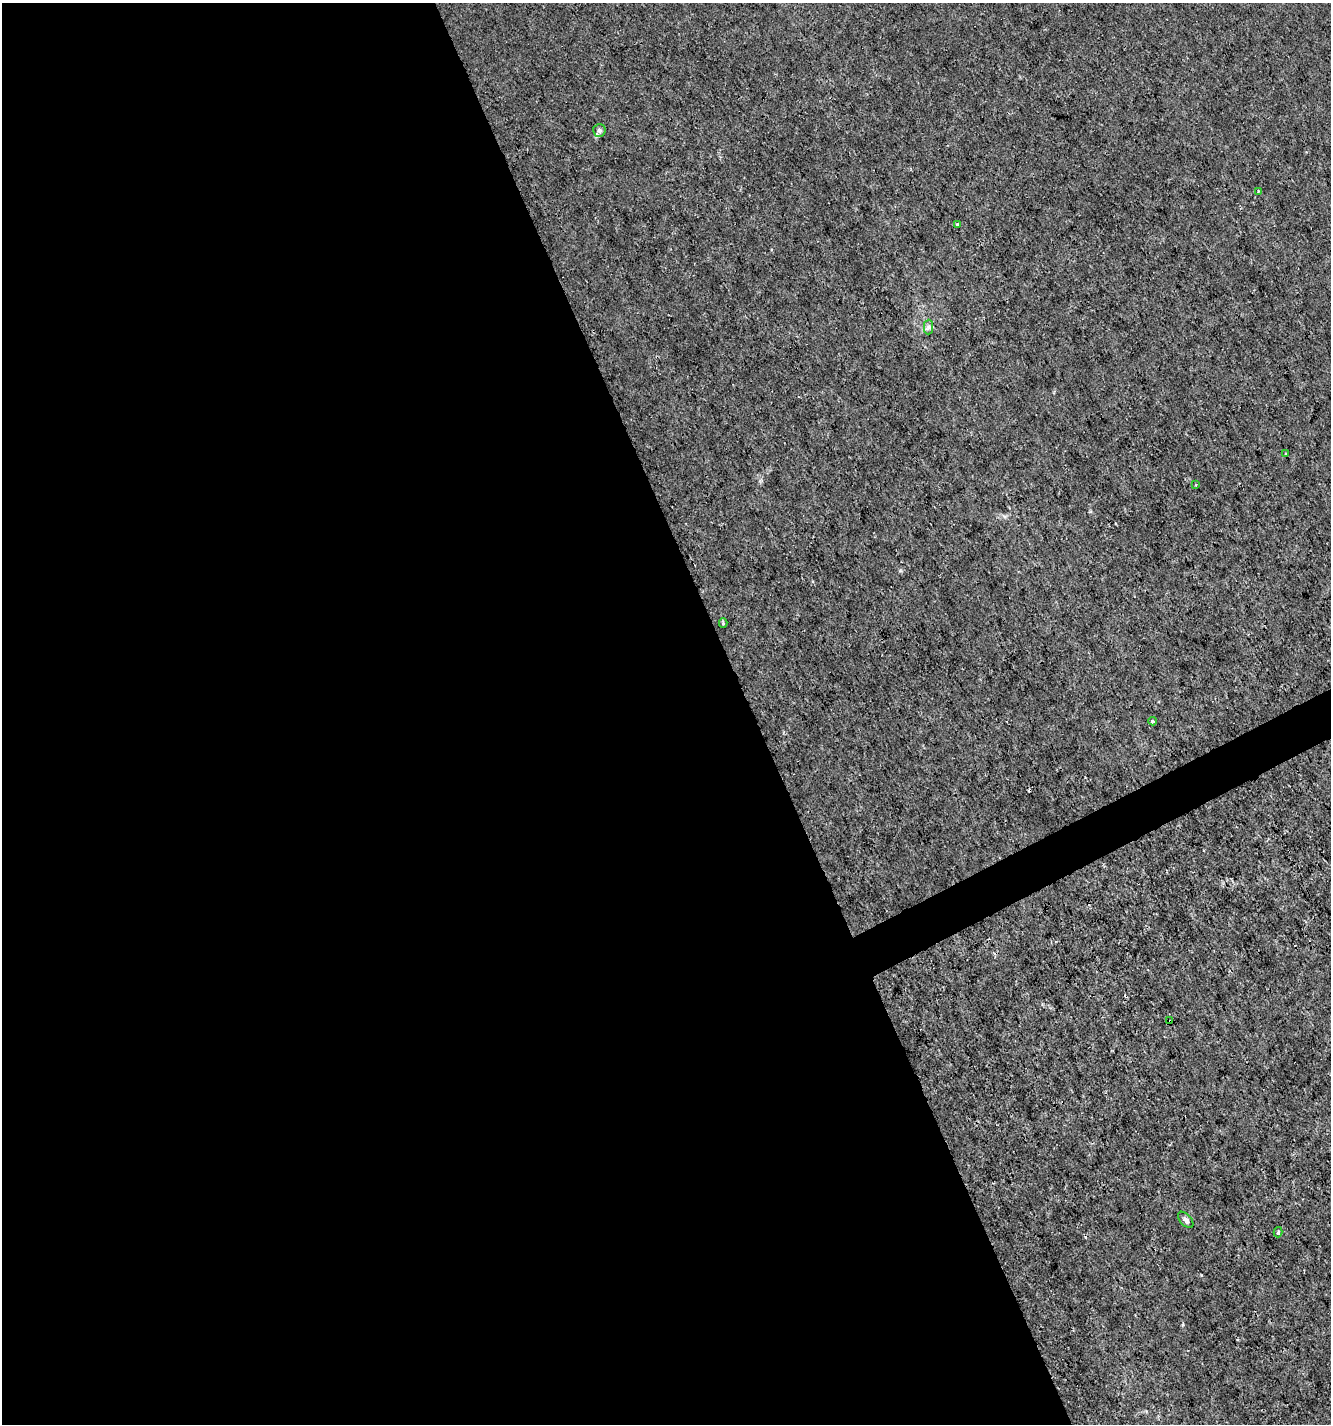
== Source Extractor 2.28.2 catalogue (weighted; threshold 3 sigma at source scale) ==
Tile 9 of 4 x 4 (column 1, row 3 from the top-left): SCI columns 94-1422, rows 1426-2847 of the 5560 x 5690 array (HDU 1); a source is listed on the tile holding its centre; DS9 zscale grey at full resolution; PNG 1333 x 1426 px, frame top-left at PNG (2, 3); each listed source drawn as its Kron ellipse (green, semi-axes under 4 px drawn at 4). Shown black and unused: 58% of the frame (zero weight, under 3 of 4 exposures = <1% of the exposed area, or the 3 px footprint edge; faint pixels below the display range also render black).
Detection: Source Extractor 2.28.2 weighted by HDU 2 'WHT'; one run over the whole footprint, this tile lists its part. Background 1.03e-04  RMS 9.4e-04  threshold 0.00422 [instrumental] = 3 sigma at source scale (4.5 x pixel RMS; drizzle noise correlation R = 1.50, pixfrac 1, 0.0396/0.0396 arcsec/px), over >= 5 px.
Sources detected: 15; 3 cosmic-ray / hot-pixel residue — neither listed nor drawn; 1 inside a brighter listed object's ellipse — not listed separately; the other 11 listed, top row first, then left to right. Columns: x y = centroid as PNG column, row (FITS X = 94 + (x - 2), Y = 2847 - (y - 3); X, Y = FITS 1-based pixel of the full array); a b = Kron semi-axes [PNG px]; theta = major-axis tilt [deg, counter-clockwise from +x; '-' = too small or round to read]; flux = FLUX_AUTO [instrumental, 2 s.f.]
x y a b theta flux
599 130 6 6 - 0.24
1258 191 3 3 - 0.097
957 224 4 3 - 0.12
929 327 7 4 89 0.22
1286 454 3 3 - 0.28
1196 485 3 3 - 0.081
723 623 5 3 - 0.12
1152 721 4 3 - 0.17
1170 1021 3 3 - 0.48
1186 1220 10 5 -48 0.34
1278 1232 5 3 - 0.18
Overlapping masked pixels (flux is a lower limit): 1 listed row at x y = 1170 1021